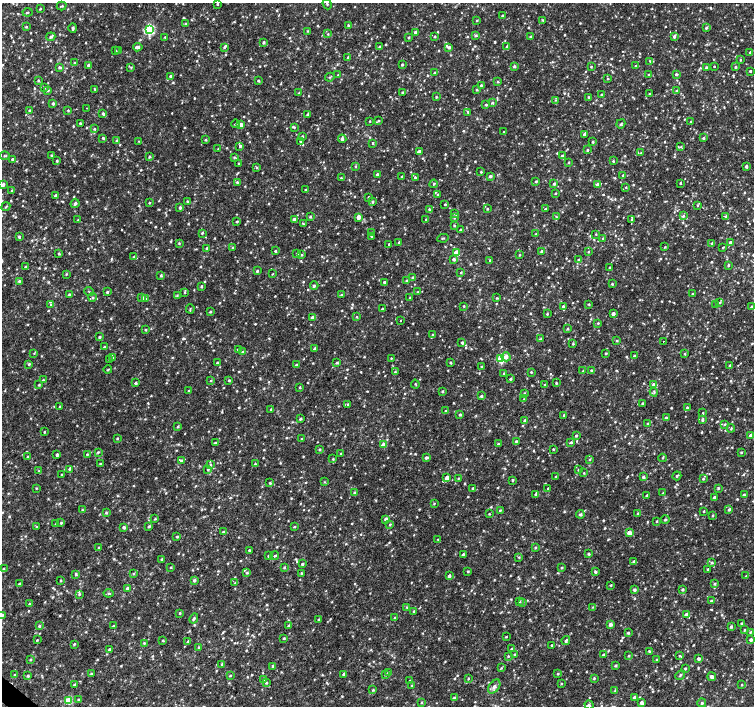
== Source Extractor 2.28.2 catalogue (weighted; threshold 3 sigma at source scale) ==
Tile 7 of 4 x 4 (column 3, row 2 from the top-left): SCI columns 3005-4507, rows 2982-4388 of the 6016 x 6028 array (HDU 1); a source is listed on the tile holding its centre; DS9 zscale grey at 2 x 2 block average (1 PNG px = mean of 2 x 2 image px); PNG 756 x 708 px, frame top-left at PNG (2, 3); each listed source drawn as its Kron ellipse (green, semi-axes under 4 px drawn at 4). Shown black and unused: <1% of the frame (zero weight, under 2 of 3 exposures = <1% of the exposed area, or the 3 px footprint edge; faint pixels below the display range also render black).
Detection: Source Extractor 2.28.2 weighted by HDU 2 'WHT'; one run over the whole footprint, this tile lists its part. Background 0.0049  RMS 0.0029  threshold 0.0131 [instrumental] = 3 sigma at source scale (4.5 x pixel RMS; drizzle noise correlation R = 1.50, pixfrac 1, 0.0396/0.0396 arcsec/px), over >= 5 px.
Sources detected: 1154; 2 cosmic-ray / hot-pixel residue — neither listed nor drawn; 1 coinciding with a brighter row at this scale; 17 inside a brighter listed object's ellipse — not listed separately; of the other 1134, all 500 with FLUX_AUTO >= 0.533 (the completeness limit of this list) listed and drawn (634 fainter detections not listed), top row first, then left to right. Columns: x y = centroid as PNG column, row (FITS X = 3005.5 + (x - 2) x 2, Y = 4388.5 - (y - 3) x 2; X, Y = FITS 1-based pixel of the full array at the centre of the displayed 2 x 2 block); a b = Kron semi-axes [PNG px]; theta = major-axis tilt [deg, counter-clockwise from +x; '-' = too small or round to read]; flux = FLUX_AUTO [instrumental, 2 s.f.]
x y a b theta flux
217 4 2 2 - 0.71
327 4 5 3 - 0.86
62 6 5 2 - 0.75
40 9 3 2 - 0.61
27 12 5 2 - 0.67
502 15 3 2 - 0.7
477 20 3 3 - 0.6
543 20 3 2 - 0.55
185 24 3 3 - 0.84
348 25 3 2 - 0.88
26 27 3 3 - 0.78
73 28 4 2 - 1.4
706 28 3 3 - 0.87
149 30 4 3 - 69
308 31 3 2 - 0.54
415 32 3 3 - 1.8
328 34 3 3 - 0.59
476 35 3 3 - 0.84
531 36 3 3 - 0.78
674 36 3 3 - 1.8
51 37 5 3 - 1.2
165 37 3 3 - 0.7
409 37 2 2 - 0.7
435 37 3 2 - 0.7
264 42 3 2 - 1.1
138 47 5 3 - 2.3
224 47 3 3 - 0.83
380 47 3 3 - 1.2
449 47 3 3 - 1.3
506 47 4 2 - 0.67
115 51 3 2 - 0.69
118 51 3 3 - 0.75
750 52 3 3 - 0.94
348 58 3 2 - 1.3
740 60 3 2 - 0.7
650 61 3 3 - 0.63
74 63 3 3 - 0.81
89 65 3 2 - 3.6
402 65 2 2 - 0.98
514 66 3 3 - 1.2
591 66 2 2 - 0.58
635 66 2 2 - 0.61
714 66 2 2 - 0.92
59 67 3 3 - 0.88
131 67 4 3 - 0.75
735 67 3 3 - 0.87
706 68 3 3 - 1.2
750 71 2 2 - 1
434 73 2 2 - 0.87
676 74 2 2 - 1.1
338 75 3 2 - 0.54
649 75 3 2 - 0.59
170 76 3 3 - 1.1
330 77 5 2 - 0.69
608 78 3 3 - 0.55
38 80 3 3 - 0.69
258 81 4 3 - 0.85
498 82 3 3 - 0.75
481 85 3 3 - 0.76
44 87 3 3 - 0.71
95 89 4 2 - 0.53
47 90 3 3 - 0.93
476 90 3 2 - 0.55
677 91 3 2 - 0.68
402 92 3 2 - 0.95
299 93 3 2 - 0.59
601 94 3 2 - 0.58
650 94 3 3 - 0.62
436 97 3 2 - 0.68
588 97 2 2 - 0.67
555 100 3 3 - 0.6
53 103 3 3 - 1.5
492 103 3 2 - 0.8
486 105 3 3 - 0.82
87 108 2 2 - 0.69
29 110 3 3 - 0.67
68 110 3 2 - 0.69
468 112 3 3 - 0.78
103 113 3 3 - 1.2
307 114 3 3 - 0.83
370 121 2 2 - 0.54
378 121 3 3 - 0.62
691 121 2 2 - 0.59
80 123 2 2 - 0.77
236 124 4 2 - 0.6
621 124 5 2 - 0.85
241 125 3 3 - 4.4
294 127 3 3 - 0.57
94 129 3 3 - 0.85
504 132 2 2 - 0.54
585 134 4 2 - 2
302 136 3 2 - 0.99
103 138 2 2 - 1.1
703 138 3 2 - 0.92
342 139 4 3 - 1.4
206 140 2 2 - 0.84
116 141 3 3 - 0.92
139 141 3 3 - 0.54
300 141 3 3 - 0.81
593 142 2 2 - 0.78
373 143 3 2 - 0.7
240 146 3 2 - 1.1
681 147 3 3 - 0.61
218 149 3 2 - 0.57
587 150 2 2 - 0.73
419 152 3 3 - 4.9
640 153 4 2 - 0.66
51 155 3 3 - 0.75
5 156 5 2 - 0.66
149 156 3 3 - 0.73
562 156 3 3 - 1.3
234 157 3 3 - 0.8
12 159 2 2 - 0.98
57 161 3 3 - 0.74
613 161 2 2 - 0.69
239 163 2 2 - 0.76
569 163 3 3 - 0.54
355 166 3 3 - 0.58
746 166 2 2 - 1.5
256 167 3 3 - 0.72
481 172 2 2 - 0.58
377 174 3 3 - 1.1
623 175 3 3 - 0.6
490 176 4 3 - 1.3
402 177 3 2 - 0.8
415 177 3 3 - 0.8
341 178 3 2 - 0.54
536 181 3 3 - 0.72
237 182 3 3 - 1
680 183 2 2 - 0.71
3 184 3 3 - 1.6
434 184 4 3 - 0.77
554 184 3 3 - 1.2
598 185 3 3 - 7.1
626 187 3 2 - 0.59
12 190 3 3 - 0.74
305 190 2 2 - 0.7
555 193 2 2 - 0.64
438 194 3 2 - 0.71
55 196 3 2 - 1.5
368 197 3 2 - 0.71
187 201 3 2 - 0.7
373 201 3 3 - 0.82
75 203 5 3 - 1.3
149 203 2 2 - 0.67
445 204 2 2 - 0.73
697 205 3 3 - 0.63
6 207 5 3 - 0.74
180 208 3 3 - 0.86
429 209 3 2 - 0.69
487 209 3 2 - 0.7
545 209 3 2 - 0.69
454 213 3 2 - 0.58
683 216 3 3 - 0.93
726 216 4 3 - 0.88
310 217 3 2 - 0.83
358 217 3 3 - 5.1
556 217 4 3 - 0.62
454 218 3 3 - 0.67
294 219 3 3 - 1.4
426 219 2 2 - 0.53
632 219 3 3 - 0.88
78 220 3 2 - 0.56
237 221 3 2 - 0.72
303 224 3 2 - 0.7
454 225 3 3 - 0.76
460 230 2 2 - 1.1
202 233 3 2 - 0.65
371 233 3 3 - 0.67
536 234 2 2 - 0.56
596 234 3 2 - 0.56
372 236 3 2 - 0.63
19 237 2 2 - 1.2
443 238 5 2 - 0.69
603 238 3 2 - 0.67
399 242 3 3 - 0.68
730 242 3 2 - 1.7
179 243 3 2 - 0.56
712 243 4 3 - 0.87
389 244 2 2 - 1.5
665 247 4 3 - 0.6
723 247 3 2 - 0.56
207 248 3 3 - 0.76
232 248 3 2 - 0.7
275 251 2 2 - 1
542 251 3 2 - 1.6
588 252 3 2 - 0.66
456 253 3 3 - 13
59 254 3 3 - 0.66
297 254 2 2 - 0.75
301 255 3 3 - 0.6
520 255 3 2 - 0.55
134 257 3 3 - 0.99
454 259 4 3 - 1.5
490 260 2 2 - 1.3
579 260 3 3 - 0.96
728 265 3 3 - 0.79
25 267 3 3 - 0.72
610 268 2 2 - 0.89
257 271 3 2 - 0.94
461 272 3 2 - 0.61
66 274 3 3 - 0.69
273 274 4 2 - 0.65
161 275 3 3 - 0.86
413 277 3 3 - 0.99
406 280 3 3 - 0.71
19 281 3 3 - 0.93
384 282 3 2 - 0.87
612 284 3 2 - 0.66
201 286 3 2 - 0.83
314 286 4 3 - 1.1
89 292 5 2 - 0.55
107 292 3 2 - 0.9
185 292 3 3 - 0.63
418 292 2 2 - 0.58
69 294 3 3 - 0.85
693 294 3 3 - 0.79
177 295 3 3 - 0.65
342 295 3 3 - 0.71
93 297 4 3 - 0.78
142 298 3 3 - 1.4
146 298 3 3 - 0.59
410 298 3 2 - 0.79
496 298 4 3 - 0.64
720 302 3 3 - 0.69
589 304 3 2 - 0.63
716 304 3 3 - 0.64
51 305 3 3 - 0.97
464 306 2 2 - 0.64
563 306 3 3 - 1.2
751 307 3 2 - 0.96
190 309 5 2 - 0.62
382 309 2 2 - 0.89
210 312 3 2 - 0.69
547 314 3 2 - 0.68
613 314 3 2 - 2.6
356 317 3 3 - 0.63
312 318 3 3 - 2.7
401 320 2 2 - 0.57
598 323 3 3 - 0.63
567 329 3 3 - 0.81
146 330 3 2 - 0.61
432 335 3 2 - 0.59
99 337 3 3 - 0.92
541 339 3 3 - 1.1
617 340 3 2 - 0.61
663 341 2 2 - 0.85
462 343 3 3 - 1.1
573 344 3 2 - 0.73
104 347 3 3 - 0.68
315 348 3 2 - 1
238 349 3 3 - 1.6
243 352 4 3 - 1.2
34 353 3 2 - 0.54
606 353 2 2 - 0.75
685 354 2 2 - 0.67
634 356 2 2 - 1.1
506 357 4 4 - 2.6
113 358 4 3 - 0.82
391 358 3 2 - 0.55
501 359 3 3 - 48
109 360 3 3 - 0.7
217 363 3 3 - 0.73
337 363 3 2 - 0.86
450 363 3 2 - 0.88
29 364 3 3 - 0.88
296 365 2 2 - 0.81
729 365 2 2 - 0.91
481 366 3 2 - 0.55
108 370 4 2 - 0.6
591 370 2 2 - 0.6
583 371 2 2 - 0.62
395 372 3 3 - 0.71
531 372 3 3 - 0.61
504 373 3 2 - 0.64
511 379 3 3 - 0.97
43 380 3 2 - 0.62
211 380 3 2 - 0.55
229 380 2 2 - 0.75
136 383 3 2 - 1.4
556 383 3 3 - 0.66
415 384 4 2 - 0.61
545 384 3 2 - 0.58
653 384 3 3 - 1.5
39 385 3 2 - 0.72
300 387 3 2 - 0.65
188 391 3 2 - 0.63
442 391 3 3 - 0.77
654 392 4 3 - 0.82
524 393 3 2 - 0.6
481 396 3 3 - 1.2
524 399 3 3 - 0.56
642 403 2 2 - 0.72
348 404 3 3 - 0.93
60 407 3 3 - 0.75
687 408 3 3 - 1.3
271 409 3 2 - 0.74
445 411 3 2 - 0.68
703 413 2 2 - 0.57
460 415 3 2 - 0.99
564 415 3 3 - 0.84
666 417 3 2 - 0.75
300 419 3 2 - 0.93
525 420 3 3 - 1.5
702 420 4 2 - 1
648 423 3 2 - 0.73
725 424 3 3 - 0.9
178 427 3 3 - 0.74
731 428 4 2 - 0.57
44 432 3 2 - 0.68
576 435 3 3 - 0.8
751 435 3 3 - 2.9
117 438 3 2 - 0.78
301 439 3 2 - 0.69
516 441 3 3 - 0.75
571 442 3 3 - 0.88
216 443 3 3 - 0.63
498 444 3 2 - 0.63
383 445 3 3 - 8.9
320 449 3 3 - 0.89
553 449 2 2 - 0.59
98 452 3 3 - 0.76
741 452 3 2 - 0.58
341 453 3 2 - 0.55
87 454 2 2 - 0.64
57 455 3 2 - 1.2
28 457 3 2 - 0.68
426 457 3 2 - 1.3
662 458 4 2 - 0.59
333 459 3 2 - 0.57
590 459 3 3 - 0.63
181 461 4 3 - 0.94
100 464 3 3 - 0.57
255 464 3 3 - 0.71
210 465 3 3 - 0.84
69 469 4 3 - 0.92
208 469 3 2 - 0.67
578 470 3 3 - 0.67
39 471 4 3 - 0.77
584 473 3 2 - 0.55
62 475 2 2 - 0.73
677 476 4 2 - 0.86
556 477 3 3 - 0.66
643 477 3 3 - 1
447 478 3 3 - 5.8
458 478 3 2 - 0.59
703 479 3 2 - 0.78
513 480 3 2 - 0.91
325 482 3 2 - 0.54
270 483 2 2 - 0.99
36 488 3 2 - 0.55
473 488 2 2 - 0.97
548 488 2 2 - 6.2
718 488 4 3 - 0.84
355 493 3 3 - 1.3
663 493 3 2 - 0.6
535 494 3 3 - 1
744 494 3 3 - 0.68
647 496 2 2 - 1.3
714 498 3 2 - 3.7
434 503 3 3 - 0.55
82 510 3 2 - 0.54
500 510 4 3 - 0.71
729 510 3 3 - 1.3
704 511 2 2 - 0.55
106 513 3 3 - 0.77
638 513 3 2 - 0.75
489 514 2 2 - 0.54
580 514 4 3 - 1.1
713 516 2 2 - 0.66
155 519 3 2 - 0.7
386 519 4 3 - 1.9
665 520 4 3 - 0.95
657 521 3 2 - 0.61
61 523 2 2 - 0.76
56 524 3 2 - 0.57
390 525 4 3 - 0.66
149 526 3 2 - 0.97
37 527 3 3 - 0.78
124 527 3 3 - 1.5
294 527 3 3 - 0.62
223 532 3 3 - 1
629 533 3 3 - 6.8
177 537 2 2 - 0.84
438 539 2 2 - 0.53
535 547 3 3 - 0.71
99 548 3 3 - 0.72
249 550 2 2 - 0.86
463 554 3 2 - 0.95
589 554 2 2 - 1
268 556 2 2 - 0.87
275 556 4 2 - 0.77
519 557 3 2 - 0.61
162 559 3 3 - 0.92
634 562 3 3 - 1.5
712 563 3 3 - 0.86
302 564 3 3 - 1.3
171 567 2 2 - 0.6
284 567 3 2 - 0.75
562 568 3 2 - 0.66
3 569 3 3 - 0.59
708 569 2 2 - 0.62
468 571 3 2 - 0.67
595 572 3 3 - 1
134 573 3 3 - 0.78
247 573 3 3 - 0.75
301 573 3 3 - 0.65
76 574 3 3 - 0.95
449 576 4 3 - 1.3
746 576 3 2 - 0.53
194 580 3 3 - 1.2
61 581 3 2 - 0.59
235 583 3 3 - 0.55
19 584 3 2 - 1.1
715 584 3 2 - 0.94
611 585 3 2 - 0.6
128 589 3 3 - 3
683 589 3 3 - 0.97
635 590 3 2 - 1.4
109 593 5 3 - 0.88
79 594 3 3 - 0.83
520 601 3 3 - 0.71
712 601 4 3 - 1.3
522 602 3 3 - 0.61
29 604 3 3 - 0.69
407 607 3 2 - 0.55
593 607 3 3 - 0.57
414 611 3 2 - 0.66
180 613 3 3 - 0.65
2 615 4 3 - 0.99
686 615 3 3 - 4.3
395 618 3 3 - 0.61
194 619 5 3 - 1.2
319 619 3 3 - 0.85
741 623 2 2 - 0.67
610 624 3 3 - 3.2
39 626 3 3 - 1
113 626 3 3 - 0.55
288 626 3 3 - 0.95
731 627 3 3 - 1.1
744 630 3 2 - 0.68
750 632 3 3 - 0.65
628 633 3 3 - 0.87
506 637 2 2 - 0.58
284 638 3 2 - 0.71
37 640 3 2 - 0.55
751 640 3 2 - 1.9
163 641 2 2 - 0.61
566 641 4 3 - 1.3
188 642 3 3 - 1.3
144 643 3 3 - 0.68
74 644 3 3 - 0.69
552 645 3 2 - 0.55
199 647 3 2 - 0.63
512 649 3 3 - 1.2
109 650 3 2 - 0.8
649 651 3 2 - 0.7
515 654 3 3 - 0.69
603 655 4 3 - 0.81
508 656 3 3 - 0.65
629 656 3 2 - 0.73
679 656 3 3 - 0.63
699 658 4 3 - 1.3
30 659 3 3 - 0.68
657 659 3 2 - 0.6
222 664 3 3 - 0.93
615 665 2 2 - 1
273 666 3 2 - 1.5
501 668 4 2 - 0.58
685 668 3 2 - 0.84
388 672 3 3 - 0.61
91 674 3 2 - 0.6
344 674 3 3 - 2
558 674 3 3 - 0.76
15 675 3 3 - 0.59
385 675 3 2 - 0.56
680 675 5 3 - 0.95
28 676 2 2 - 1.1
230 676 3 2 - 0.56
712 677 4 2 - 2.6
468 678 2 2 - 0.62
594 678 3 3 - 0.74
263 679 3 3 - 0.58
410 681 3 2 - 0.95
266 682 3 2 - 1
561 683 3 2 - 0.58
74 685 3 2 - 0.67
742 685 3 2 - 0.57
411 686 3 3 - 0.57
494 687 8 5 53 2.8
373 690 3 3 - 0.7
615 691 3 3 - 0.68
634 697 3 3 - 1.8
454 698 3 3 - 1.1
79 699 3 3 - 0.86
69 700 3 3 - 28
422 702 3 2 - 0.6
642 703 3 3 - 2.6
702 703 4 3 - 1.1
589 705 4 3 - 1
Isophote crosses this tile's border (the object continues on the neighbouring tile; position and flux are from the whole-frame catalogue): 3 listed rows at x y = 327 4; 62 6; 2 615